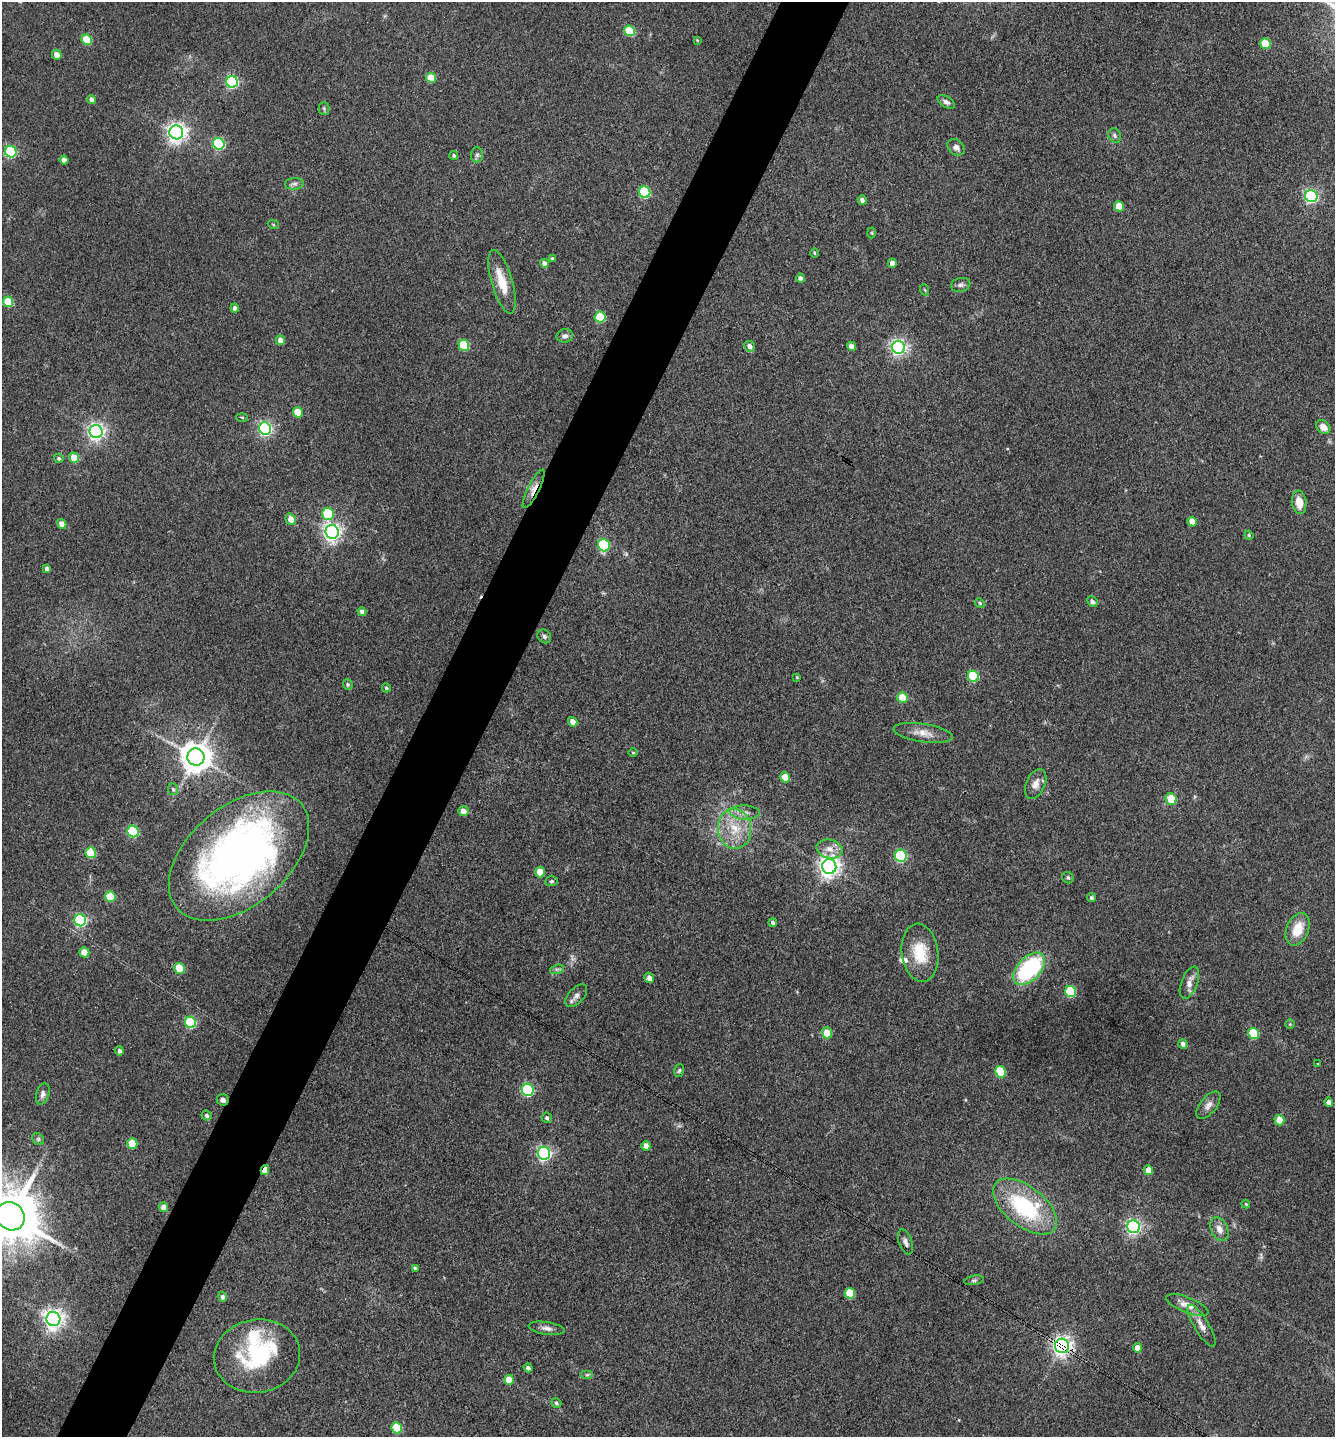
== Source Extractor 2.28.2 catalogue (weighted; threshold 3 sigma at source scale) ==
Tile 7 of 4 x 4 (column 3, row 2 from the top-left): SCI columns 2810-4142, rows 2875-4309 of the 5756 x 5746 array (HDU 1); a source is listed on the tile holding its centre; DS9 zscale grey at full resolution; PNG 1337 x 1439 px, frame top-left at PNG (2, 2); each listed source drawn as its Kron ellipse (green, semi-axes under 4 px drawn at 4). Shown black and unused: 5% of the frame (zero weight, under 3 of 4 exposures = <1% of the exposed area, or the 3 px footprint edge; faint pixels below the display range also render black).
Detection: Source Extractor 2.28.2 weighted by HDU 2 'WHT'; one run over the whole footprint, this tile lists its part. Background 0.1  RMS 0.0084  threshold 0.0378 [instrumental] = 3 sigma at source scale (4.5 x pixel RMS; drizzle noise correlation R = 1.50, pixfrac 1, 0.05/0.05 arcsec/px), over >= 5 px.
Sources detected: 154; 1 inside a brighter object's white glare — neither listed nor drawn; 5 inside a brighter listed object's ellipse — not listed separately; the other 148 listed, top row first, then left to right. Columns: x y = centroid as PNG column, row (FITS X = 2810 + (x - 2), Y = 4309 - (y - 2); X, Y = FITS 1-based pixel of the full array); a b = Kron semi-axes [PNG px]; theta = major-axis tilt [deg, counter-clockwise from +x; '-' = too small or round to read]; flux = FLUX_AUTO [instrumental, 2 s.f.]
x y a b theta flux
630 31 5 5 - 43
87 40 5 5 - 32
697 40 4 3 - 0.82
1265 44 5 5 - 27
57 55 5 4 - 5.6
431 78 5 4 - 22
232 82 6 6 - 120
91 99 4 4 - 3.7
946 102 10 5 -31 3
324 108 6 5 - 1.4
176 132 7 7 - 480
1115 136 8 6 -61 2
219 144 6 5 - 96
956 147 9 7 -43 4.3
11 152 6 5 - 95
454 155 4 4 - 1.3
477 155 7 6 - 2
64 160 4 4 - 3.9
294 184 9 6 3 2.8
645 192 6 5 - 80
1311 196 6 6 - 170
862 200 5 4 - 2.9
1119 206 5 4 - 19
273 224 5 3 - 0.77
872 233 5 3 - 0.84
814 253 5 3 - 0.8
552 259 4 3 - 2
544 263 4 4 - 4.4
892 263 5 4 - 6.1
801 278 4 4 - 2.9
502 282 33 10 -74 18
961 285 10 6 12 2.4
925 290 6 3 -70 0.82
8 302 5 5 - 31
235 308 4 4 - 3.7
600 317 5 5 - 45
565 336 8 7 - 2.9
280 340 5 4 - 8.2
464 345 5 5 - 42
750 346 5 5 - 4.5
851 346 5 4 - 5.9
898 347 6 6 - 260
298 412 5 4 - 22
242 417 5 3 - 0.88
1323 427 8 6 -39 6.7
265 429 6 6 - 190
96 432 6 6 - 340
59 458 5 4 - 1.7
74 458 5 4 - 14
534 489 21 5 63 7.1
1299 502 12 7 -83 10
328 514 6 5 - 54
291 519 6 5 - 8.1
1192 522 5 4 - 9.6
62 524 5 4 - 6.3
332 532 7 6 - 380
1249 535 4 4 - 1.1
604 545 6 5 - 67
47 569 4 4 - 3.2
1092 602 5 4 - 2.7
980 603 5 4 - 0.99
362 612 4 4 - 3.2
544 636 7 6 - 2
973 676 6 5 - 60
797 677 4 4 - 0.77
348 684 5 5 - 1.4
386 688 4 4 - 1.4
902 698 5 5 - 21
573 722 5 4 - 6.7
923 733 30 9 -9 9.8
633 752 5 3 - 0.91
196 757 8 8 - 1400
785 777 5 5 - 18
1036 784 16 9 66 6.9
173 789 6 5 - 1.6
1171 799 6 5 - 23
463 811 5 5 - 5.4
745 812 15 7 -2 5.6
735 829 20 16 -83 24
133 831 6 5 - 68
830 849 13 9 -13 7.2
91 853 5 5 - 34
239 856 81 50 40 460
901 856 6 6 - 96
829 867 7 7 - 550
540 872 5 5 - 16
1068 878 6 5 - 1.6
551 881 6 5 - 1.3
110 897 5 5 - 33
1091 898 4 4 - 1.7
80 920 6 6 - 140
773 923 4 4 - 2.2
1298 929 17 11 67 17
84 952 5 5 - 15
920 953 29 18 -83 28
179 968 5 5 - 29
557 969 7 4 18 1.6
1029 969 19 11 46 91
649 978 5 4 - 4.8
1189 983 17 8 69 6.4
1071 992 6 5 - 65
576 996 13 7 46 3.9
190 1022 6 5 - 74
1290 1024 4 4 - 0.92
827 1033 5 5 - 14
1254 1033 5 5 - 43
1183 1044 5 4 - 2.7
119 1051 4 4 - 2.4
1318 1064 3 3 - 0.67
679 1071 6 4 72 1.4
1000 1072 6 5 - 47
528 1090 6 6 - 110
43 1094 11 6 73 3
223 1100 6 5 - 2.9
1329 1102 4 4 - 3.6
1208 1105 16 8 51 5
207 1115 5 4 - 1.9
547 1118 5 5 - 1.6
1279 1120 5 5 - 16
38 1139 6 5 - 1.3
132 1143 5 5 - 27
646 1146 5 4 - 5.2
544 1153 6 6 - 200
265 1170 5 4 - 12
1149 1170 5 4 - 9.4
1246 1204 4 4 - 0.96
1025 1206 37 20 -38 82
164 1207 4 4 - 7.3
10 1216 15 13 -39 5700
1133 1227 6 6 - 240
1219 1229 12 8 -65 5.9
905 1242 13 6 -70 4.2
415 1268 3 3 - 1.3
974 1280 10 4 11 1.8
850 1293 5 5 - 32
223 1297 5 4 - 2.6
1187 1305 22 7 -21 7.7
53 1319 7 7 - 500
1202 1326 24 7 -59 7.4
547 1328 18 6 -8 4.3
1062 1346 7 7 - 440
1137 1348 5 4 - 7.3
257 1356 43 36 10 74
528 1368 4 4 - 2.5
587 1375 6 4 0 1.5
509 1380 5 4 - 15
556 1403 5 4 - 1.5
397 1428 5 5 - 33
Overlapping masked pixels (flux is a lower limit): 5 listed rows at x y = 534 489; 223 1100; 265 1170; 905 1242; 1062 1346
Isophote crosses this tile's border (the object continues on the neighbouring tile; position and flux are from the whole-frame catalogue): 1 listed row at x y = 10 1216